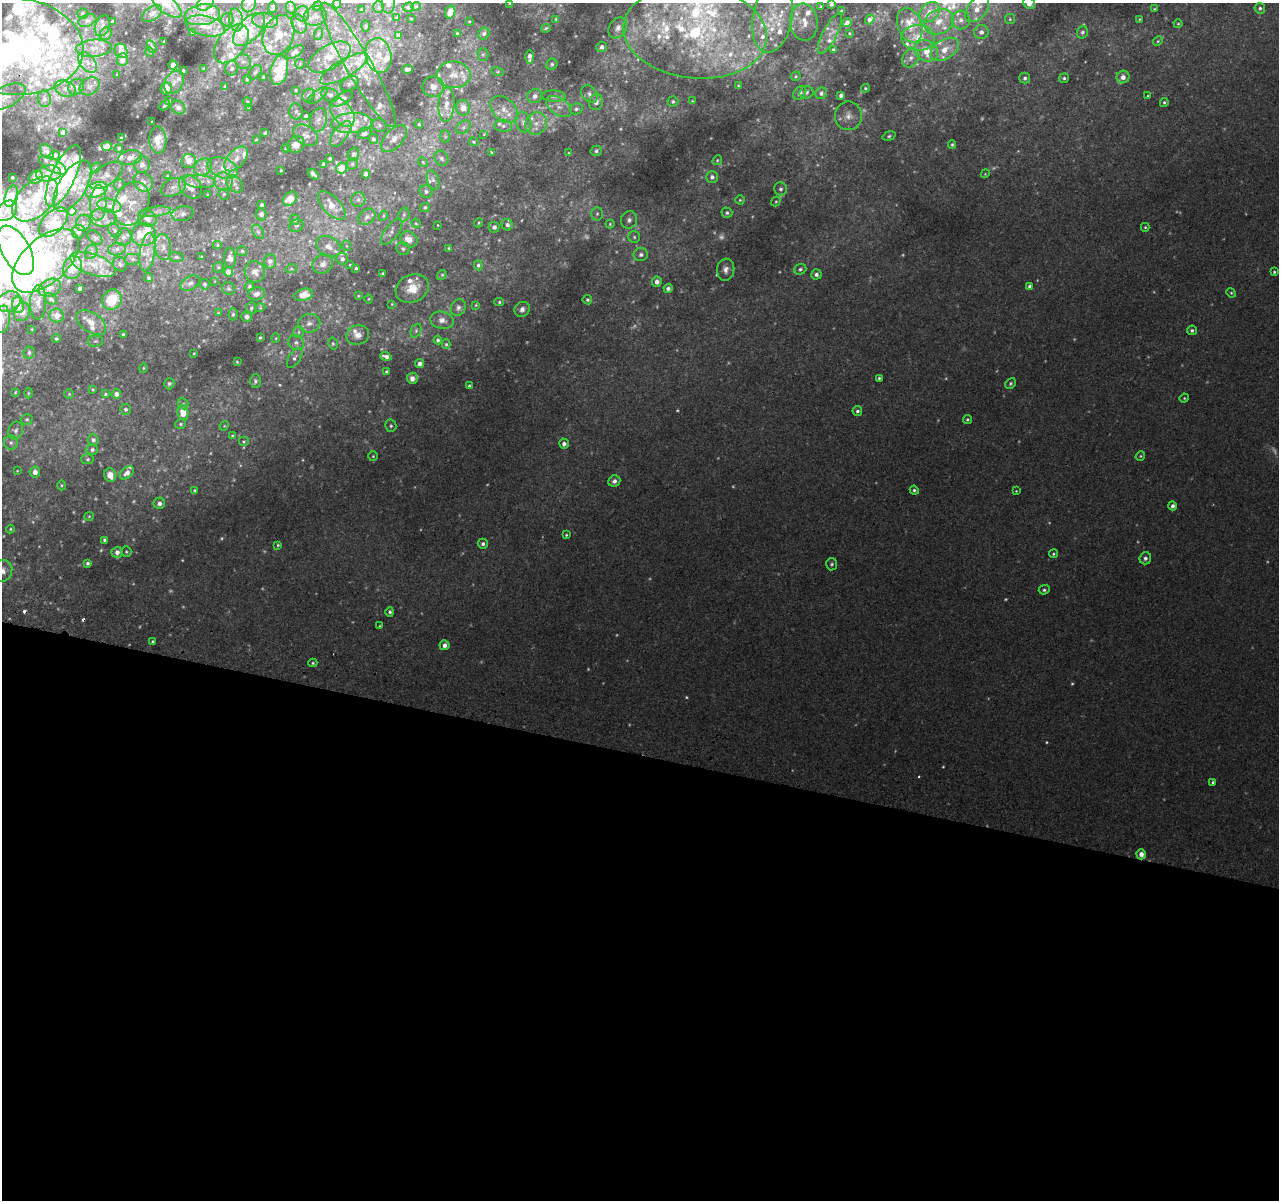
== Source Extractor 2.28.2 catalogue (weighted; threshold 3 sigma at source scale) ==
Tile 14 of 4 x 4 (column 2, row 4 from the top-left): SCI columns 1321-2597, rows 266-1463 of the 5193 x 5391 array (HDU 1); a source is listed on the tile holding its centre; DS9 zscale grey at full resolution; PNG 1281 x 1202 px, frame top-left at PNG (2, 3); each listed source drawn as its Kron ellipse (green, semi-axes under 4 px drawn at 4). Shown black and unused: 37% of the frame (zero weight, under 2 of 3 exposures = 3% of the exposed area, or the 3 px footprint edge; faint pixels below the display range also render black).
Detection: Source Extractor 2.28.2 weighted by HDU 2 'WHT'; one run over the whole footprint, this tile lists its part. Background 0.00843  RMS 0.0068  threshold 0.0307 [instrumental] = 3 sigma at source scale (4.5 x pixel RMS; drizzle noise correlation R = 1.50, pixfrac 1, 0.0396/0.0396 arcsec/px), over >= 5 px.
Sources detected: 675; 77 too faint to see at this stretch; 5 inside a brighter object's white glare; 3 cosmic-ray / hot-pixel residue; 1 long thin detection or spike segment (spike, bleed or trail) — neither listed nor drawn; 159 inside a brighter listed object's ellipse — not listed separately; the other 430 listed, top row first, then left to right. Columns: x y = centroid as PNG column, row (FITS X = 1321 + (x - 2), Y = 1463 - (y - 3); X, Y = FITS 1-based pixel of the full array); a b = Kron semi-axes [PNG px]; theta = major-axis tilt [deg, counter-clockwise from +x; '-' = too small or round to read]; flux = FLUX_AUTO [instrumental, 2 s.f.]
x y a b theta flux
205 3 9 6 37 2.5
249 3 9 6 75 3.1
388 3 10 6 89 2.7
510 3 3 2 - 0.49
1029 3 6 5 - 6.5
166 4 19 8 -39 9.8
337 4 4 3 - 1.4
831 4 3 3 - 1.4
317 6 5 4 - 0.71
416 6 5 3 - 0.48
273 7 6 3 82 1.1
291 7 6 5 - 0.95
378 7 6 5 - 1.1
408 7 5 4 - 0.93
821 7 4 2 - 0.63
1260 8 5 5 - 1.7
361 9 2 2 - 0.46
977 9 15 9 51 9.2
1154 9 3 3 - 0.64
841 11 3 3 - 0.71
450 12 6 5 - 3.1
929 12 12 8 45 7.3
83 13 5 5 - 1.3
152 13 11 6 35 3.2
302 14 7 7 - 3.5
202 15 18 10 8 9.1
315 16 12 9 17 4
773 17 35 19 79 29
397 18 4 3 - 1.5
411 19 3 2 - 0.48
556 19 3 3 - 0.67
870 19 5 4 - 2.6
1010 19 5 5 - 0.87
1140 19 3 2 - 0.69
87 20 9 6 19 2.4
227 20 7 6 - 1.6
236 20 11 7 -84 4.1
961 20 9 9 - 4.3
112 21 3 3 - 0.75
265 21 13 7 -5 4.1
469 21 3 2 - 0.49
804 22 18 13 -84 9.4
939 22 15 12 27 11
847 23 5 4 - 3.2
299 24 10 7 -62 2.8
1178 24 4 4 - 0.68
910 25 18 12 -69 10
102 26 11 7 69 2.4
205 26 20 10 -13 8.2
366 26 6 3 89 0.65
546 28 5 3 - 0.88
618 28 11 8 57 3.6
249 29 20 11 46 12
695 32 72 46 -6 160
981 32 7 7 - 3.2
1082 32 6 5 - 1.6
192 33 3 3 - 1
849 33 3 2 - 0.52
106 34 6 5 - 1.4
318 34 6 4 71 1.1
457 34 3 3 - 1
484 34 6 5 - 1.9
830 34 22 7 63 5.2
279 35 20 15 68 12
399 36 4 4 - 1.9
918 38 17 13 -2 13
1158 41 5 4 - 0.86
164 42 3 2 - 0.61
231 44 22 13 52 11
13 46 71 48 -5 230
152 47 6 4 -71 1.1
602 47 5 5 - 2.6
94 48 18 8 4 6.9
945 49 16 9 32 11
833 50 4 3 - 0.98
121 51 7 6 - 4.1
926 51 12 10 -31 11
150 52 5 3 - 0.57
295 52 10 5 34 2.3
378 55 17 13 -76 12
483 55 6 5 - 1
330 57 23 11 30 13
529 57 7 4 89 3.5
911 58 10 7 55 4
122 60 6 5 - 4
87 62 12 7 -51 4.8
243 62 8 7 - 2.3
300 64 5 5 - 0.76
552 64 6 5 - 1.3
173 65 4 4 - 7.3
359 65 71 12 -60 27
232 68 7 6 - 2.3
204 69 4 3 - 1.1
344 69 27 9 30 8.1
407 69 5 4 - 2.1
279 70 15 8 78 13
183 71 3 3 - 0.99
255 72 8 5 52 1.6
498 72 6 4 -16 0.89
117 75 3 3 - 0.88
454 75 17 13 -3 9
796 76 5 4 - 0.88
263 77 3 3 - 0.76
1123 77 6 6 - 4.5
1025 78 5 5 - 1.6
1064 78 5 4 - 1.3
247 79 4 4 - 1.3
174 82 12 9 59 3.9
349 84 10 6 31 2.3
90 86 11 8 34 2.7
225 86 4 3 - 1
738 86 4 3 - 0.62
76 87 8 7 - 2.5
433 87 11 10 - 4.2
166 88 6 5 - 4.9
865 88 4 4 - 0.8
65 89 11 7 -24 4.1
296 90 3 2 - 0.66
806 92 7 6 - 1.4
800 93 7 5 48 1.9
821 93 6 5 - 2.4
590 94 9 7 -51 2.7
308 95 7 6 - 2.1
318 95 12 5 37 1.8
330 95 9 6 -21 2.2
841 95 4 4 - 2.2
535 96 7 7 - 3.3
554 96 12 5 -3 2.7
1148 96 4 3 - 0.63
6 97 21 10 26 6.9
44 99 8 6 -79 2.5
342 99 12 5 30 2.9
169 101 4 3 - 1.2
673 101 5 5 - 1.2
692 101 3 3 - 0.52
247 102 5 4 - 0.92
596 102 8 6 77 3.4
1164 102 4 4 - 1.1
446 104 17 8 87 7.5
165 105 6 3 45 1.1
559 106 14 8 -33 5.6
178 107 7 6 - 3.8
249 107 4 3 - 1.1
463 108 8 7 - 6.5
504 109 16 11 -44 8
576 109 6 5 - 1.8
296 111 8 7 - 1.5
342 113 16 10 -57 8.2
306 116 4 3 - 1.3
848 116 14 13 - 6.4
318 120 12 8 77 3.6
152 122 3 2 - 0.55
523 122 10 7 -72 3.8
352 123 20 10 3 10
536 123 11 10 - 6.4
419 124 4 4 - 0.95
379 125 7 6 - 1.6
503 126 9 6 -3 2.6
463 127 8 6 41 2.1
63 132 4 4 - 2.8
265 133 4 3 - 1.4
364 133 7 5 21 3.1
341 134 15 7 54 4.7
484 134 3 2 - 0.47
306 135 13 9 -34 4.2
445 136 6 5 - 1.1
889 136 7 4 16 1.2
121 138 3 3 - 0.71
256 139 3 2 - 0.51
373 139 5 4 - 1.6
394 139 16 9 47 5.1
158 140 13 8 -88 8.1
474 142 5 4 - 0.84
296 145 9 7 35 5.2
952 145 4 3 - 0.98
107 146 5 4 - 4.1
119 148 4 4 - 1.3
286 148 4 3 - 0.84
47 151 8 5 -48 1.3
596 151 5 5 - 1.3
492 153 3 3 - 0.71
569 153 4 3 - 0.52
353 154 7 5 72 1.5
55 156 5 4 - 2
130 158 12 7 12 5.9
330 158 3 3 - 1.1
441 158 8 6 -56 2.2
236 159 15 8 47 7
717 160 5 4 - 0.91
189 161 7 7 - 6.3
423 162 5 4 - 0.67
323 164 3 3 - 1
352 164 6 5 - 1.3
53 165 15 6 -29 5.1
142 165 8 8 - 3.7
203 167 9 8 - 4
96 168 6 4 46 0.79
223 168 16 10 -21 8.6
342 168 6 5 - 11
281 170 3 3 - 0.79
49 173 12 8 8 4.7
313 174 6 3 -43 2.6
366 174 4 4 - 3.7
985 174 4 3 - 0.55
106 175 19 10 33 6.3
168 175 3 3 - 0.62
63 176 34 12 65 22
12 177 3 3 - 0.71
36 177 7 6 - 6.7
712 177 6 6 - 2.4
433 180 10 6 -72 2.4
199 181 16 6 -6 4.9
223 181 9 9 - 4.7
143 182 10 9 - 4.8
235 184 9 7 -50 3.2
119 185 6 5 - 1.1
72 186 29 13 59 17
173 187 13 8 25 4.6
191 187 13 10 -47 8.7
781 189 6 6 - 1.7
96 190 11 7 20 32
426 191 6 6 - 2.1
224 194 5 5 - 1.1
207 195 3 2 - 0.59
11 196 11 6 73 9.9
35 199 27 17 44 22
290 199 8 6 45 10
358 199 7 7 - 1.9
740 200 4 4 - 0.87
776 201 5 4 - 0.7
98 203 18 8 87 6.9
132 204 23 17 66 15
262 205 4 3 - 1.8
332 205 18 8 -45 8.9
109 206 12 7 -10 4.6
425 207 5 4 - 1.3
7 211 12 8 42 5.3
72 211 4 4 - 4.7
155 212 16 5 7 3.1
727 213 5 5 - 1.4
182 214 11 7 11 2.9
261 214 6 5 - 2.5
597 214 6 5 - 1.8
404 215 7 5 70 1.4
383 216 5 3 - 0.76
367 217 9 7 40 2.7
103 218 13 9 -4 5.4
147 218 9 8 - 4.3
294 220 5 5 - 0.95
629 220 9 8 - 3.1
53 222 18 10 46 11
83 223 8 7 - 2.6
416 223 5 4 - 0.76
479 223 5 4 - 0.75
610 224 4 4 - 0.87
437 225 3 2 - 0.4
507 225 6 5 - 2.3
296 226 7 6 - 1.4
494 227 5 5 - 2.5
1145 227 4 4 - 0.86
115 230 8 5 -52 1.8
78 232 7 6 - 2
258 232 8 5 -53 1.5
392 232 15 6 53 3.4
144 235 12 11 - 8.8
123 237 8 8 - 3.5
634 237 6 6 - 1.5
95 238 9 5 -45 1.5
409 239 9 7 -35 7.4
217 245 4 4 - 0.84
347 246 5 3 - 0.59
163 247 13 8 -82 4.6
328 247 13 9 -29 5
448 248 4 3 - 0.86
117 249 9 6 10 2.5
403 249 7 6 - 1.7
16 250 27 14 -60 280
242 251 5 5 - 0.91
91 252 7 6 - 1.8
147 252 19 7 81 7.3
641 254 7 6 - 2.4
176 257 7 5 -8 1.2
202 257 3 2 - 0.59
230 258 10 6 -87 3.4
133 259 8 6 0 2
342 259 6 5 - 2.4
45 261 40 22 42 130
270 261 7 6 - 2.6
93 264 24 10 -19 11
120 264 7 6 - 1.9
323 264 10 9 - 4.1
350 265 3 2 - 0.51
478 265 5 4 - 1.4
73 267 12 9 70 11
218 267 5 5 - 0.83
356 268 4 3 - 0.92
291 269 5 3 - 0.78
800 269 6 5 - 1.6
726 270 11 8 83 3.8
228 272 5 4 - 7.2
255 272 11 10 - 4.2
1274 272 4 3 - 0.96
383 273 3 3 - 1
816 274 5 5 - 2.7
442 275 5 4 - 0.91
149 278 4 4 - 1.3
215 281 4 2 - 0.39
657 282 5 5 - 3.6
190 283 10 6 28 2.7
205 284 5 5 - 1.3
249 286 5 4 - 1.1
1030 287 4 4 - 2.3
50 288 12 8 24 4.4
80 288 4 3 - 2.1
668 288 4 4 - 2.4
229 289 7 6 - 1.1
412 289 17 13 26 13
1231 293 5 4 - 0.87
256 294 8 6 11 2.9
304 295 9 6 13 4.8
358 296 4 3 - 0.61
51 299 7 5 -33 1.6
369 299 4 3 - 0.56
112 300 10 9 - 18
587 300 5 4 - 1.4
9 302 12 10 28 5.2
38 302 17 8 87 5
499 302 5 4 - 0.98
392 304 3 2 - 0.49
18 305 8 6 -83 7.6
476 305 4 4 - 0.61
251 308 6 5 - 1.2
260 308 5 3 - 0.55
458 308 8 7 - 2.3
522 309 8 7 - 3
22 312 9 8 - 3.8
218 313 3 3 - 0.54
233 314 6 4 87 1.5
57 315 7 7 - 6.4
247 317 5 5 - 1.9
2 319 13 7 82 4.2
442 320 12 8 -12 4.1
91 322 17 9 -34 6.8
309 323 11 9 10 3.9
32 329 3 2 - 0.51
1192 330 5 4 - 1.6
416 331 7 5 65 1.2
299 332 6 5 - 1.3
123 334 4 3 - 0.95
358 335 11 9 19 4.7
260 337 3 3 - 0.92
276 338 5 3 - 0.63
56 339 5 4 - 1.1
438 340 4 4 - 1.5
95 341 8 5 1 1.4
296 343 8 7 - 2.5
333 344 6 4 -77 1.1
446 344 5 4 - 0.99
29 353 6 5 - 1.6
194 353 3 2 - 0.53
386 356 6 3 -17 2.6
295 358 11 6 57 2.3
237 362 3 2 - 0.66
420 363 4 4 - 2.9
143 368 4 4 - 0.69
387 372 4 3 - 2
412 378 5 5 - 2.9
879 378 3 3 - 1
255 381 6 5 - 1.5
1010 383 6 5 - 1.2
169 384 5 5 - 1.4
469 386 4 3 - 1.1
93 390 3 3 - 0.56
15 392 4 3 - 0.61
28 393 5 3 - 0.66
69 394 5 4 - 0.85
105 394 4 3 - 0.85
116 394 5 4 - 3.4
1184 398 5 4 - 0.74
183 404 6 5 - 1.2
126 409 5 5 - 1.7
857 411 5 5 - 1.6
183 412 8 5 -81 12
27 419 6 5 - 1.1
967 420 4 4 - 1
181 424 6 4 17 1.1
224 426 5 4 - 0.64
391 426 6 5 - 1.3
16 431 9 7 69 2.5
232 436 4 4 - 0.61
93 440 5 5 - 2.1
244 441 5 5 - 0.99
11 443 7 7 - 1.9
564 444 5 4 - 2.7
92 450 6 5 - 1.7
373 456 5 5 - 0.96
1140 456 5 4 - 0.82
88 459 6 5 - 1
17 471 3 3 - 0.49
35 472 5 5 - 4.8
127 473 8 5 39 3.7
110 475 7 5 -70 5.5
614 481 6 5 - 2.8
61 485 5 3 - 0.74
194 490 4 3 - 0.68
914 490 5 4 - 1.3
1016 491 4 3 - 0.56
159 503 6 5 - 3
1173 506 4 4 - 2.6
89 516 4 4 - 0.78
10 529 4 3 - 0.76
566 535 4 4 - 0.81
105 540 4 3 - 1.9
483 544 5 5 - 1.9
278 545 4 4 - 0.87
117 552 5 5 - 3.5
126 552 5 5 - 1
1053 554 4 4 - 0.91
1145 558 6 6 - 2.5
88 563 4 3 - 1.5
832 564 6 5 - 1.3
2 571 11 10 - 4.5
1044 590 5 4 - 1.4
390 612 5 4 - 1.5
380 626 3 3 - 0.59
153 642 3 3 - 1.4
444 645 5 5 - 3.4
313 663 4 4 - 0.86
1213 782 3 3 - 1.2
1141 854 5 4 - 4.9
Overlapping masked pixels (flux is a lower limit): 1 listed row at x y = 13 46
Isophote crosses this tile's border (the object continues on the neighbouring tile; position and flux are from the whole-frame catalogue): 15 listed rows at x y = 205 3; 249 3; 388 3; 510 3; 1029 3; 166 4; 337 4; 977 9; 315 16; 13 46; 359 65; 6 97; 16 250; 2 319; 2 571